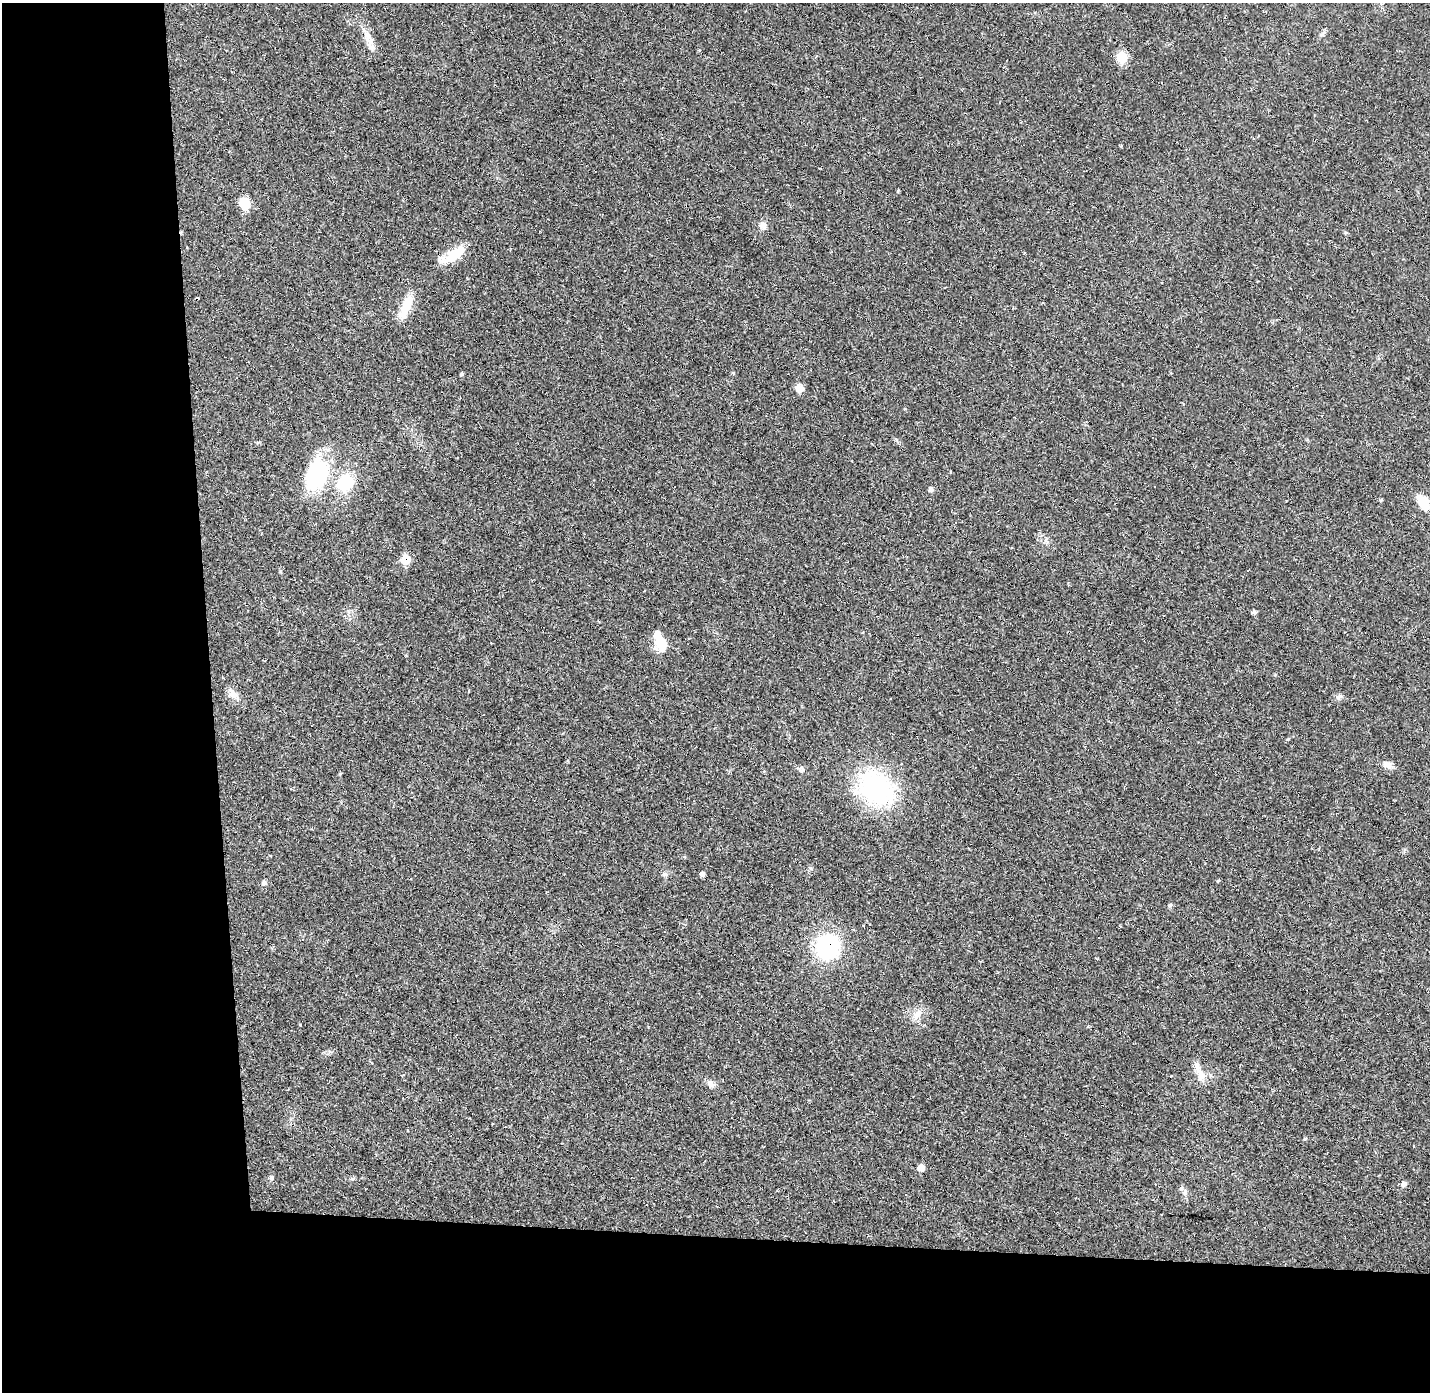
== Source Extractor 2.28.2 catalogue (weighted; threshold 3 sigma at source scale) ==
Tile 7 of 3 x 3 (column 1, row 3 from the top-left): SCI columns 1-1428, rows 42-1431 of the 4285 x 4255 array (HDU 1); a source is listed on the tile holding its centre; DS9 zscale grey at full resolution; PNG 1432 x 1394 px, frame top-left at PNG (2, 3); no overlay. Shown black and unused: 24% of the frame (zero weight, under 2 of 3 exposures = <1% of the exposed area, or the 3 px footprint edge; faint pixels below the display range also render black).
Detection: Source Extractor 2.28.2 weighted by HDU 2 'WHT'; one run over the whole footprint, this tile lists its part. Background 0.0431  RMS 0.0043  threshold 0.0193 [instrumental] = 3 sigma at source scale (4.5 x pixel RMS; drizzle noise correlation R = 1.50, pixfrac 1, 0.05/0.05 arcsec/px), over >= 5 px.
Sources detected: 43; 1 inside a brighter object's white glare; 4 cosmic-ray / hot-pixel residue — not listed; the other 38 listed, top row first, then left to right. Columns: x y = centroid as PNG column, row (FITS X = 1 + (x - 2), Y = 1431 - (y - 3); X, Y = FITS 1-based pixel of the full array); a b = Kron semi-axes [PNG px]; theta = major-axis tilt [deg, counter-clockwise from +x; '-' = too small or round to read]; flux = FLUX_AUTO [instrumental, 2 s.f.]
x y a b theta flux
367 36 22 8 -81 4.4
1122 57 8 7 - 14
898 191 5 3 - 0.35
244 203 8 7 - 13
763 226 9 8 - 2
1345 233 5 3 - 0.43
455 254 30 12 33 10
406 306 33 11 68 8.1
733 373 5 4 - 0.47
462 374 4 3 - 0.59
799 388 8 7 - 4.5
317 474 37 23 66 35
345 482 15 14 - 18
931 489 6 5 - 1.1
1381 500 5 4 - 0.43
1423 503 17 9 -54 8.2
405 559 8 7 - 8.1
1254 612 6 5 - 0.78
662 643 21 13 -65 8.5
233 694 18 9 -51 3.1
1339 697 9 6 36 1.2
1387 765 13 8 -25 2.3
876 788 47 35 -40 49
270 855 3 2 - 0.29
665 874 7 4 0 0.78
702 874 5 5 - 1.1
264 883 7 6 - 1.1
302 939 3 3 - 0.45
827 947 19 17 75 49
917 1014 15 9 56 3.2
1200 1073 25 8 -60 4.3
711 1084 11 8 -54 2
1305 1139 5 3 - 0.4
921 1168 7 6 - 2.7
271 1177 7 5 -90 0.84
1404 1184 7 6 - 1.4
1185 1192 8 6 -75 1.3
906 1195 3 2 - 0.28
Overlapping masked pixels (flux is a lower limit): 2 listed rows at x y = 405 559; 827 947
Unlisted compact peaks at least as high as the median listed source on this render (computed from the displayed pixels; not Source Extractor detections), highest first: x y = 1170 905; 1218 881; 352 1179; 810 868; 1288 739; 340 774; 1121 146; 905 409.